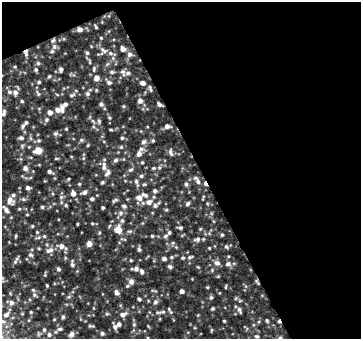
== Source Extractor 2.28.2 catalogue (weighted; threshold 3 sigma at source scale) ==
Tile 2 of 2 x 2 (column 2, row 1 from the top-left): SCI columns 359-717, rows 353-689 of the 717 x 703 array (HDU 1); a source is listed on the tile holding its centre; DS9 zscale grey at full resolution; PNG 363 x 341 px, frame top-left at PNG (2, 2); no overlay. Shown black and unused: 48% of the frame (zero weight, under 2 of 3 exposures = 2% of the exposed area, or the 3 px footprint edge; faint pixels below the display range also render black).
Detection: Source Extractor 2.28.2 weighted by HDU 2 'WHT'; one run over the whole footprint, this tile lists its part. Background 0.0571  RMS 0.019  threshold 0.0853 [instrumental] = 3 sigma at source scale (4.5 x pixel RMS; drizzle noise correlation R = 1.50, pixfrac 1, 0.0396/0.0396 arcsec/px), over >= 5 px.
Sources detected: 171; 2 cosmic-ray / hot-pixel residue — not listed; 13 inside a brighter listed object's ellipse — not listed separately; the other 156 listed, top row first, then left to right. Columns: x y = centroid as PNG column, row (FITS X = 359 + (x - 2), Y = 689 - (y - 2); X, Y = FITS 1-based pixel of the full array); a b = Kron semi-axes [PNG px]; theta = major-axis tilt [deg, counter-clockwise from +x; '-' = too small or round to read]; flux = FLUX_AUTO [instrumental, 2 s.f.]
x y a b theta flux
96 27 5 3 - 2.2
80 29 9 6 9 7.1
101 38 4 3 - 1.6
54 46 8 6 -76 4.9
123 49 5 5 - 7.8
103 50 13 5 -34 7.7
26 52 8 5 89 8.3
87 53 5 5 - 3
130 54 7 6 - 6.3
38 63 5 5 - 2.9
15 67 5 3 - 1.7
61 69 6 4 -87 4.5
94 69 10 5 79 4.3
36 70 5 4 - 3.4
112 72 6 4 -20 3
123 72 10 6 -70 5.5
49 76 5 4 - 2.2
96 78 5 5 - 10
39 82 5 4 - 2.8
109 82 7 5 -17 4.8
143 83 5 4 - 7.4
150 88 9 3 -71 3.2
96 90 4 4 - 1.8
15 92 7 6 - 7.7
38 93 9 4 -62 3.4
87 94 6 5 - 4.3
72 95 8 4 25 3.4
22 101 4 3 - 2.3
140 101 6 6 - 8.2
65 104 4 4 - 4.4
101 104 6 5 - 4.4
159 104 5 4 - 4.4
123 106 5 4 - 2
57 110 6 5 - 7.9
50 112 5 5 - 8
4 113 9 5 77 5.2
110 118 5 3 - 2.3
46 120 5 5 - 3.5
99 121 7 5 -70 3.1
23 126 6 5 - 3.9
167 126 6 5 - 7.1
66 129 4 3 - 1.8
111 130 5 3 - 2
55 133 6 6 - 4.1
21 138 6 5 - 3.9
122 138 5 4 - 2.8
39 140 6 6 - 3.5
81 140 5 4 - 2.8
153 141 4 4 - 2.4
143 142 7 6 - 5.4
29 147 4 4 - 1.5
38 150 5 5 - 44
171 152 11 5 -77 4.8
139 154 7 6 - 9.3
56 158 5 3 - 1.7
83 158 5 3 - 2.4
115 160 6 5 - 4.1
142 162 4 3 - 2.1
104 167 8 6 79 8
25 168 6 5 - 6.7
153 168 5 4 - 2.5
131 169 8 5 37 3.8
49 172 6 4 -26 4.5
141 176 5 5 - 3.4
68 179 4 3 - 1.9
102 182 5 4 - 2.5
136 182 10 4 -70 4.2
198 182 8 6 -71 6.4
79 184 4 4 - 2
144 184 6 3 0 2.1
186 184 5 5 - 3.8
28 188 5 4 - 4.9
155 191 5 5 - 3.7
84 192 6 5 - 5.3
73 193 6 5 - 9.6
61 197 6 5 - 3.5
139 198 9 8 - 11
23 199 5 5 - 3.1
92 199 4 4 - 3.5
115 200 8 4 26 3.4
10 201 11 9 -61 11
149 202 8 7 - 9.8
188 204 6 4 47 3.6
66 205 5 4 - 2.4
124 206 7 4 -11 3.3
42 207 4 4 - 2.5
103 207 3 3 - 2.4
6 209 12 5 -53 7.2
19 209 4 4 - 2
121 213 7 7 - 6.6
27 214 4 3 - 1.5
122 220 6 5 - 3.1
92 223 4 4 - 1.9
77 224 4 2 - 1.6
32 226 4 4 - 1.9
180 228 5 4 - 3.2
118 230 7 6 - 25
129 231 7 4 0 2.8
222 235 4 3 - 2.2
16 236 5 3 - 1.9
44 236 4 4 - 2.2
152 236 4 3 - 2.1
165 236 7 4 27 3.2
197 239 8 6 20 6.4
89 244 5 5 - 11
61 246 7 6 - 9.7
226 246 5 4 - 2.8
209 248 3 3 - 1.6
139 249 6 4 -87 3.5
50 250 11 6 24 8.8
31 255 7 5 -29 3.8
171 257 4 4 - 2.1
190 257 7 4 14 2.9
183 258 5 4 - 2.4
164 259 5 4 - 4.6
131 260 3 3 - 1.8
15 262 7 5 62 4.3
217 263 7 6 - 6.8
228 264 6 6 - 5
72 265 6 5 - 3.7
170 267 6 4 -33 3.7
58 269 5 4 - 3.5
136 269 5 5 - 5.9
142 271 6 4 -68 4.3
131 281 7 6 - 9.7
257 282 7 3 -59 2.5
47 285 4 3 - 1.7
226 287 5 2 - 1.7
182 291 4 4 - 7.2
117 292 7 5 -58 5.8
34 295 6 5 - 4
211 297 5 4 - 3.2
139 299 4 4 - 2.9
155 302 6 5 - 4.4
11 303 7 6 - 6.3
213 308 4 4 - 2.6
239 310 9 4 -68 4.3
31 312 4 4 - 2.2
163 312 13 5 17 7.4
6 314 9 7 37 10
107 314 5 4 - 2.5
123 314 10 7 20 8.1
63 317 5 4 - 3.2
54 319 4 3 - 1.7
267 320 5 3 - 2.4
224 321 3 3 - 2
91 326 9 3 -3 2.3
115 327 6 6 - 5.5
60 329 6 5 - 4
44 330 6 5 - 3.4
211 330 5 3 - 1.6
102 333 5 5 - 4.2
71 334 7 5 52 6.7
49 335 6 5 - 4.9
257 336 5 4 - 2.9
280 338 9 5 -72 5.8
Overlapping masked pixels (flux is a lower limit): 3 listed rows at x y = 80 29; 26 52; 257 282
Isophote crosses this tile's border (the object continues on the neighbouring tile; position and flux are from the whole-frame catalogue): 1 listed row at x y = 280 338